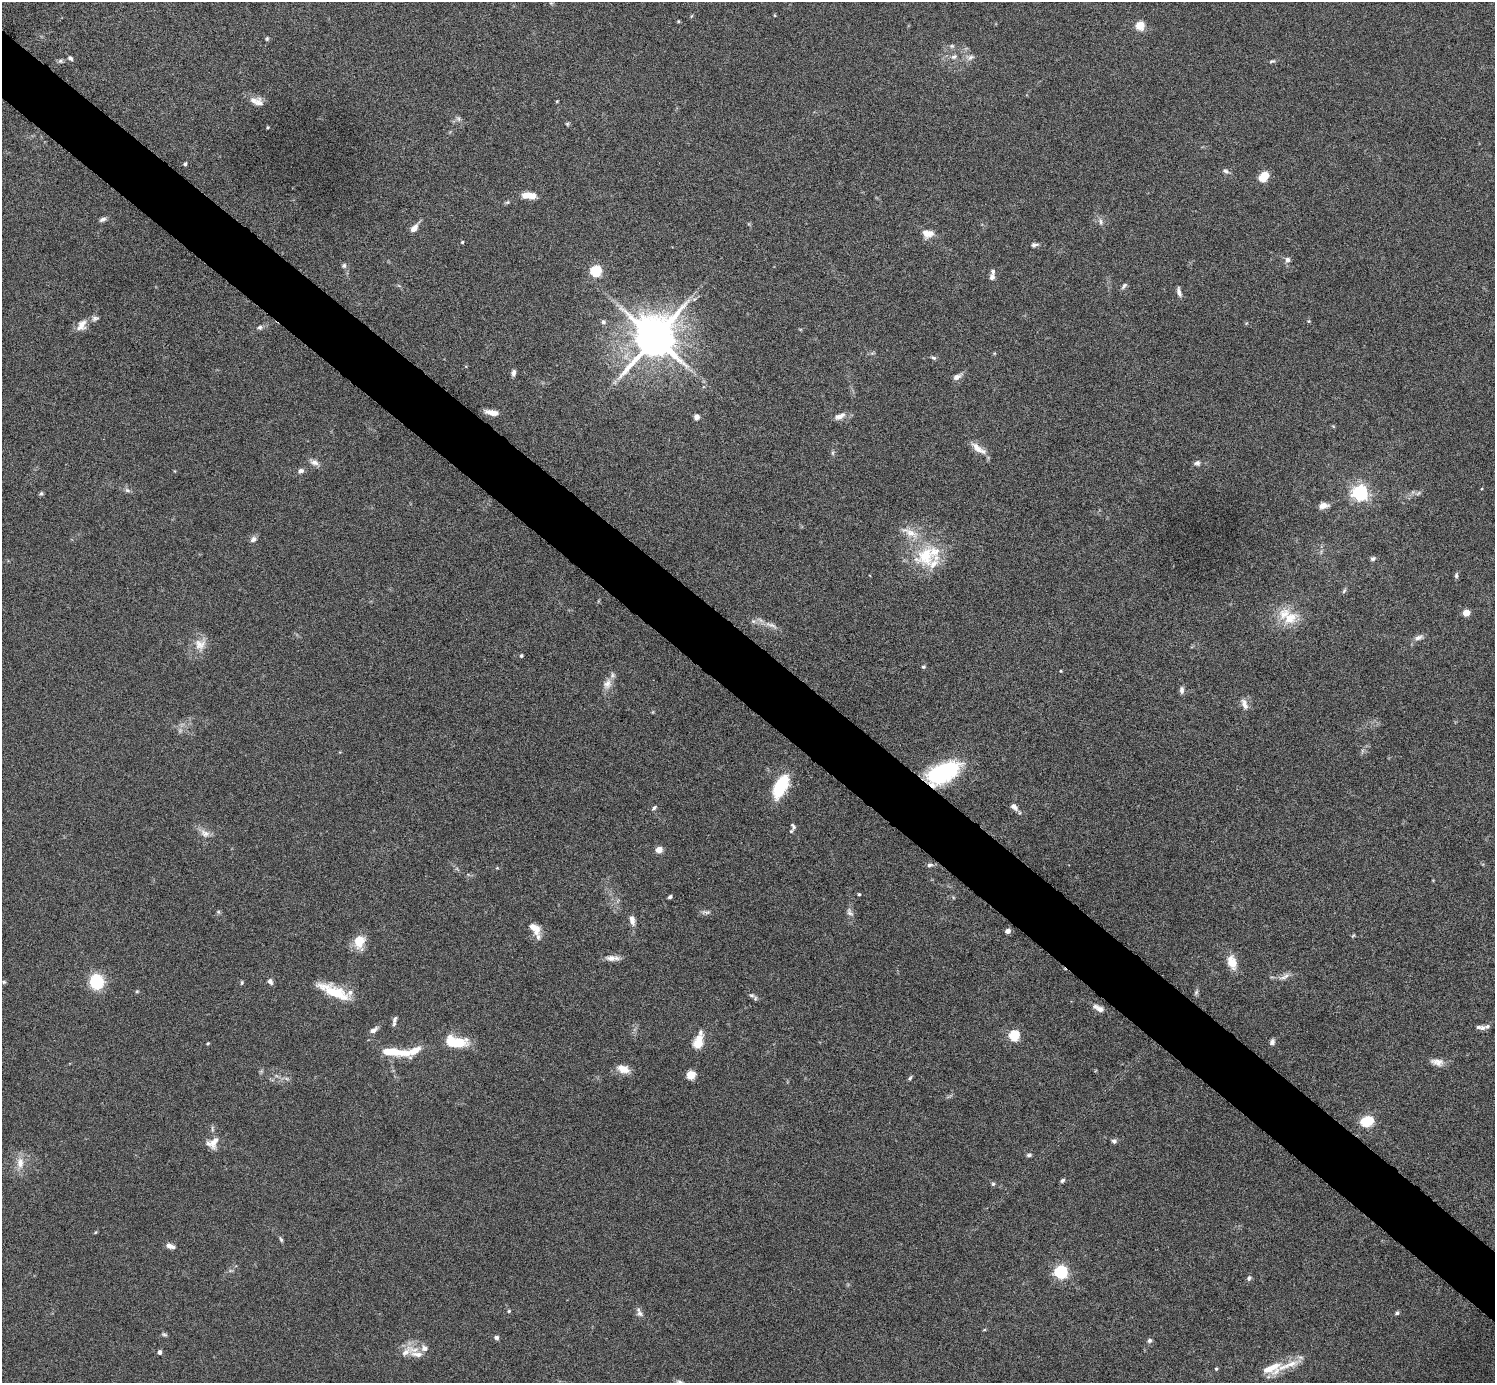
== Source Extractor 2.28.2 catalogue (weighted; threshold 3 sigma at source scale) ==
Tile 6 of 4 x 4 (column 2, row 2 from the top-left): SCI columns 1495-2987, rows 2918-4298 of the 5975 x 5977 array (HDU 1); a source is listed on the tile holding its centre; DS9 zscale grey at full resolution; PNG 1497 x 1385 px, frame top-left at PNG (2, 2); no overlay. Shown black and unused: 5% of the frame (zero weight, under 4 of 8 exposures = <1% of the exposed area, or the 3 px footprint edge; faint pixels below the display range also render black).
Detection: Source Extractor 2.28.2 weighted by HDU 2 'WHT'; one run over the whole footprint, this tile lists its part. Background 0.0778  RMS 0.0051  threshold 0.021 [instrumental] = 3 sigma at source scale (4.09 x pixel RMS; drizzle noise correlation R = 1.36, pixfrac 0.8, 0.05/0.05 arcsec/px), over >= 5 px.
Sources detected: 166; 2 too faint to see at this stretch — not listed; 18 inside a brighter listed object's ellipse — not listed separately; the other 146 listed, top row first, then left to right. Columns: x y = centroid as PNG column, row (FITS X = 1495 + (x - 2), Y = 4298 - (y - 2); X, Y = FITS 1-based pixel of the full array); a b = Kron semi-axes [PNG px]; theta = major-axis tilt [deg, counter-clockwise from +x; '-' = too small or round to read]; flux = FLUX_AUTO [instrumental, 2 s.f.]
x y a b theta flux
775 15 5 3 - 0.38
691 16 5 3 - 0.45
678 21 5 3 - 0.43
1140 25 5 5 - 23
267 39 5 4 - 0.67
952 46 6 5 - 0.87
954 57 10 7 19 2
970 57 12 8 6 2.4
70 58 7 5 -44 1.2
60 61 7 6 - 0.98
1272 61 8 5 15 0.88
557 101 4 3 - 0.47
259 103 14 10 -73 2.9
458 119 8 7 - 1.4
567 124 5 4 - 0.65
267 127 3 3 - 0.47
185 164 4 4 - 1.1
1226 171 9 7 -30 1.4
1264 176 9 7 48 10
527 195 12 7 13 5
507 202 7 5 21 0.77
102 219 9 5 18 1.4
1101 222 11 6 -75 1.8
414 228 9 5 49 4.4
928 234 15 11 0 4.8
462 242 4 4 - 0.54
1034 245 9 5 9 1.3
1287 260 8 7 - 1.6
344 265 7 7 - 1.1
596 271 6 5 - 49
992 277 8 6 78 1.7
1124 286 10 4 49 1.1
1179 292 12 5 -77 1.9
694 299 9 4 33 1
95 318 10 7 13 1.6
1309 321 5 4 - 0.51
603 322 6 6 - 1.2
82 325 16 10 59 4.7
260 327 8 6 15 1.3
654 338 13 11 52 2200
872 353 7 4 32 0.73
933 358 8 5 -17 0.89
514 373 9 5 84 1.5
957 377 12 6 30 2.3
615 382 7 4 72 1
492 412 13 5 -10 4.7
839 416 17 8 25 3.2
696 417 7 7 - 1.6
1333 426 5 4 - 0.48
977 448 21 8 -43 4.8
833 453 7 4 90 0.77
314 462 12 7 -23 2.6
1197 463 9 7 2 1.5
175 471 5 3 - 0.37
301 471 8 7 - 1.6
127 490 8 6 -17 1.3
41 493 6 5 - 0.77
1360 493 6 6 - 160
1323 506 9 6 8 4.2
910 533 24 11 -27 7.8
253 539 8 6 32 1.9
925 556 33 26 55 25
1373 559 7 6 - 1.1
1456 575 8 5 90 0.93
1344 591 8 5 63 0.92
1466 612 5 4 - 11
1290 618 25 16 24 12
771 625 22 6 -22 3.5
1419 637 13 6 19 2
200 644 20 16 62 6.6
521 656 5 4 - 0.7
923 667 5 5 - 0.77
1060 671 4 3 - 0.46
607 684 15 11 62 3.9
1182 690 10 6 90 1.7
1244 704 15 7 -65 3
1362 751 7 4 72 0.91
943 773 37 19 26 47
781 786 27 13 64 23
1014 807 11 6 -40 2.4
654 808 7 4 45 1
793 826 8 4 -57 0.93
791 831 6 5 - 0.69
205 833 15 10 -32 3.8
659 850 5 4 - 9
930 865 9 5 8 1.2
859 894 4 3 - 0.61
670 897 4 3 - 1
218 912 6 5 - 0.76
706 912 14 5 -4 1.5
850 912 13 7 -57 1.9
632 920 14 7 -74 3
534 928 17 9 -50 5.9
1008 931 4 4 - 3.1
1353 936 7 4 44 0.54
359 941 16 12 83 9
612 958 18 6 0 3.2
1232 962 19 11 -74 6.4
1285 977 17 6 32 2.6
270 981 7 5 -61 2
4 982 5 5 - 0.66
97 982 15 14 - 18
242 983 6 4 88 0.7
137 991 5 4 - 0.52
334 992 34 11 -24 18
1196 992 9 5 65 1
752 995 9 7 -25 1.4
1098 1008 16 7 -25 3
394 1021 13 4 79 1.6
1482 1028 8 7 - 1.5
374 1030 11 6 32 2.2
1014 1035 5 5 - 39
457 1042 19 9 -12 21
698 1042 17 11 71 8.3
1272 1042 7 5 66 1.6
208 1043 4 3 - 0.53
391 1051 27 10 -6 10
1437 1062 17 9 -12 3.7
623 1069 12 8 -19 6.6
691 1075 5 5 - 22
286 1078 8 4 -19 1
910 1078 6 4 54 0.8
1367 1121 9 5 11 47
214 1141 20 10 65 5.3
1114 1141 6 6 - 1.4
1029 1155 7 4 7 0.96
20 1163 18 10 89 5.6
1062 1180 6 4 35 0.95
993 1184 5 5 - 0.78
96 1232 5 3 - 0.44
281 1239 8 4 -65 0.83
170 1246 10 5 -19 3
1061 1272 6 6 - 91
1249 1278 7 5 50 1.1
509 1311 5 4 - 0.64
640 1313 10 8 -37 2
1397 1313 6 5 - 0.8
984 1330 5 3 - 0.48
164 1334 8 5 -21 0.83
496 1337 6 5 - 1.2
1149 1340 7 6 - 1.2
424 1348 10 9 - 2.8
406 1351 24 10 43 6
159 1352 4 4 - 1.7
1272 1368 27 14 18 11
1216 1369 5 4 - 0.61
Overlapping masked pixels (flux is a lower limit): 1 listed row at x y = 943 773